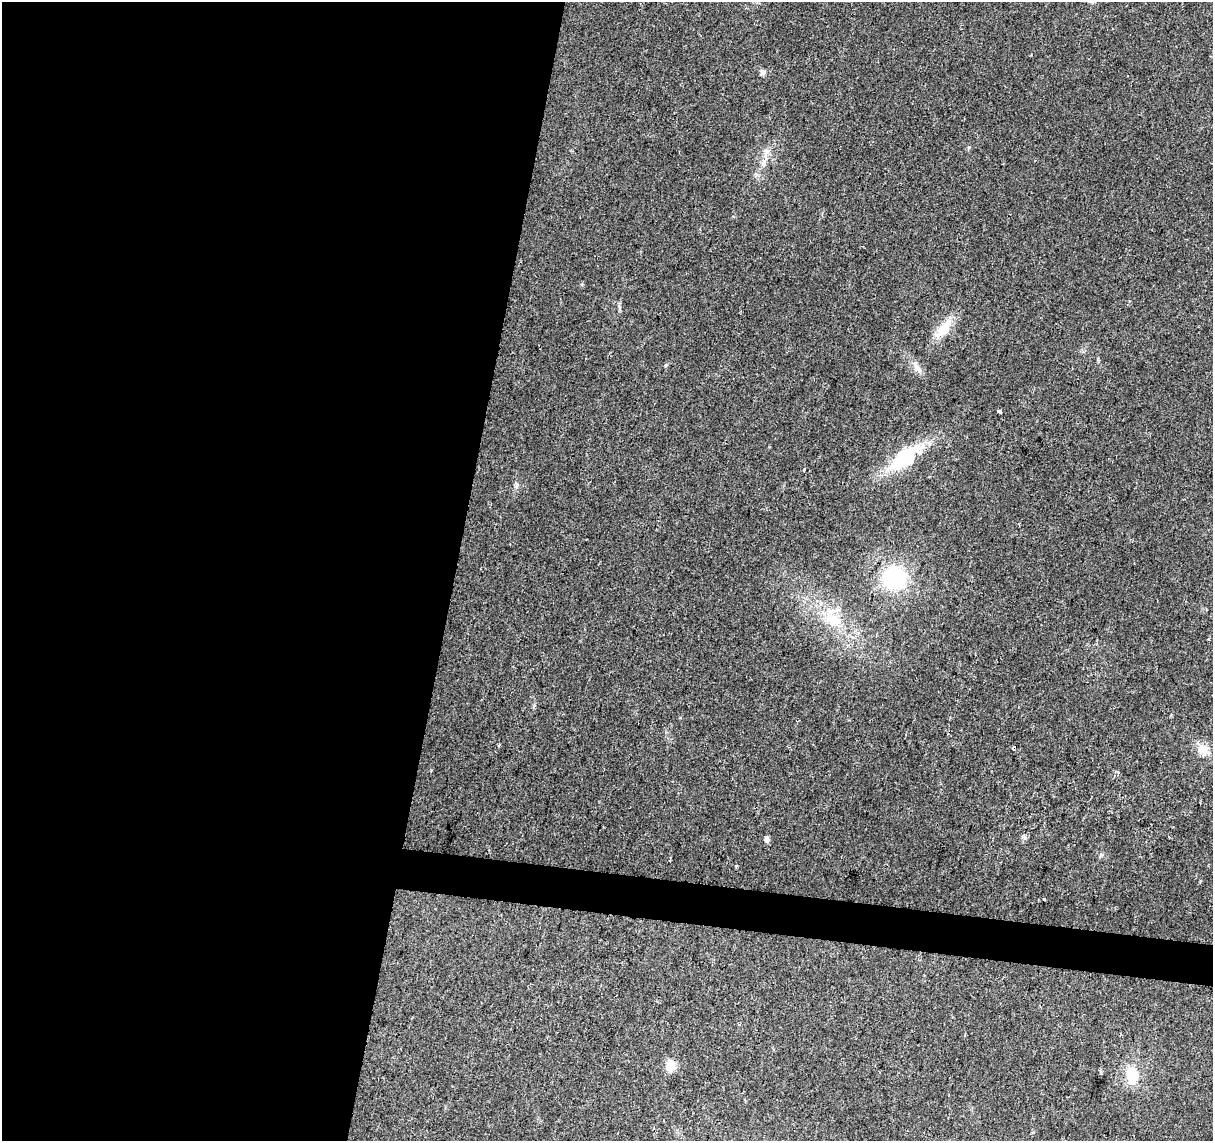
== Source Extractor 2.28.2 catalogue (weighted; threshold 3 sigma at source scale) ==
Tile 5 of 4 x 4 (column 1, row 2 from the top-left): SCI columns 1-1211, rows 2501-3639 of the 4851 x 5061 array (HDU 1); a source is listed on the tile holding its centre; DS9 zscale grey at full resolution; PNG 1215 x 1143 px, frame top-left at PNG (2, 2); no overlay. Shown black and unused: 40% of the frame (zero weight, under 2 of 3 exposures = <1% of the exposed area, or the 3 px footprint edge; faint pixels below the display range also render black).
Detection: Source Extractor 2.28.2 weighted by HDU 2 'WHT'; one run over the whole footprint, this tile lists its part. Background 0.0399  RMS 0.0058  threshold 0.0263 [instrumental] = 3 sigma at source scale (4.5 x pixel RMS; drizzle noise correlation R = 1.50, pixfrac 1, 0.0396/0.0396 arcsec/px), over >= 5 px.
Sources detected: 20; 1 cosmic-ray / hot-pixel residue — not listed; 2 inside a brighter listed object's ellipse — not listed separately; the other 17 listed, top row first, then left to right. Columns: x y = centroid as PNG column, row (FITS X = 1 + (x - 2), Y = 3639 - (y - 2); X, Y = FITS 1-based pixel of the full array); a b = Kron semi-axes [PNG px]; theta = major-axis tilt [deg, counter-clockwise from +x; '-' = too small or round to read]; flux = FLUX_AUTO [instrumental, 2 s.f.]
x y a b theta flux
762 72 8 6 -60 1.6
767 152 12 6 69 3.2
943 329 34 12 54 12
917 368 19 7 -59 4.2
999 411 4 3 - 2
905 457 29 15 40 40
804 470 3 2 - 1.7
516 486 7 5 46 1.2
894 578 22 21 - 45
832 619 28 18 -45 19
1203 749 14 12 -47 8.1
767 839 7 6 - 2.1
1101 855 7 4 45 0.92
737 866 3 3 - 0.85
1044 899 3 3 - 0.63
670 1066 14 10 -85 7.3
1132 1075 17 12 -82 17
Unlisted compact peaks at least as high as the median listed source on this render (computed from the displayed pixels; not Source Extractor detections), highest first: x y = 666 365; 969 147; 1025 838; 534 705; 619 307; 1098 360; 680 718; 1200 881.